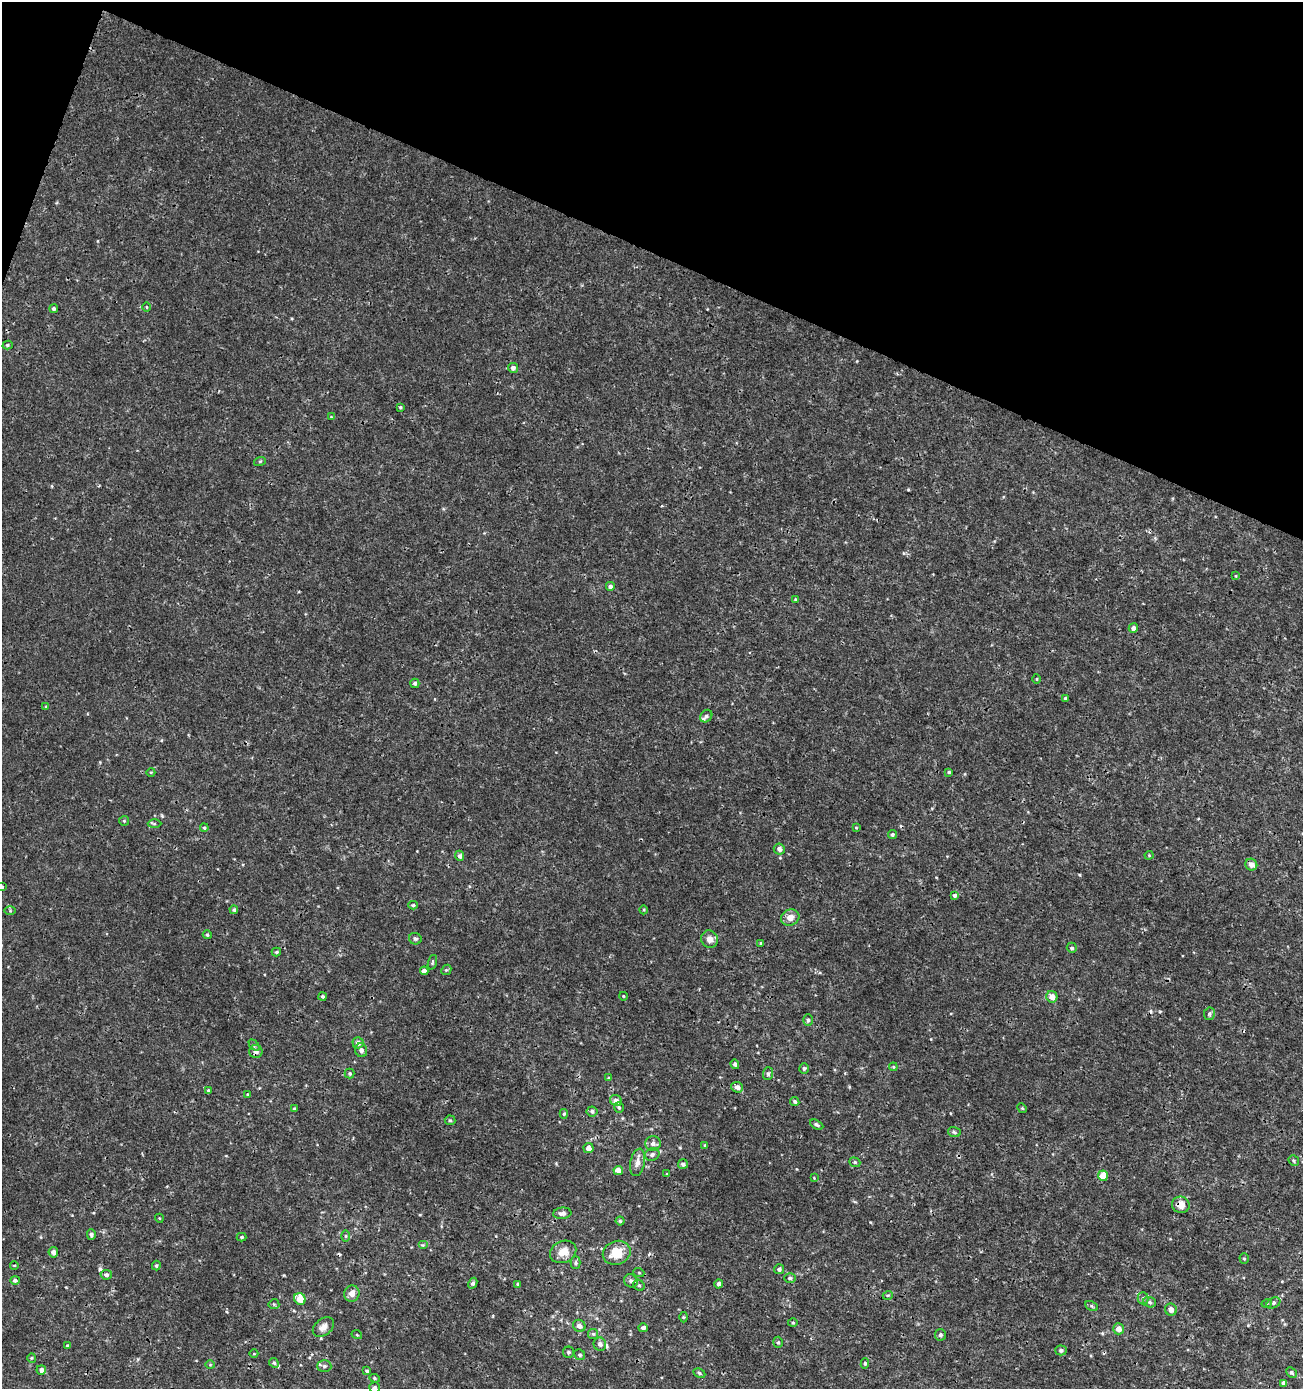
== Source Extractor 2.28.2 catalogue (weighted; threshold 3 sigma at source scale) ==
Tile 2 of 4 x 4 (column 2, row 1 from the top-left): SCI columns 1578-2878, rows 4163-5549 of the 5691 x 5559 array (HDU 1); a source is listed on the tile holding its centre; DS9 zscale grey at full resolution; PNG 1305 x 1391 px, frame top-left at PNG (2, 2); each listed source drawn as its Kron ellipse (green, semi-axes under 4 px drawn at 4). Shown black and unused: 19% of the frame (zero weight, under 3 of 4 exposures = <1% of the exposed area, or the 3 px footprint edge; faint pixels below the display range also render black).
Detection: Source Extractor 2.28.2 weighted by HDU 2 'WHT'; one run over the whole footprint, this tile lists its part. Background 0.00114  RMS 9.0e-04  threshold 0.00403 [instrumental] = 3 sigma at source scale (4.5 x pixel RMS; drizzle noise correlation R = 1.50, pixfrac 1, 0.0396/0.0396 arcsec/px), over >= 5 px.
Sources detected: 154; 4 cosmic-ray / hot-pixel residue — neither listed nor drawn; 4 inside a brighter listed object's ellipse — not listed separately; the other 146 listed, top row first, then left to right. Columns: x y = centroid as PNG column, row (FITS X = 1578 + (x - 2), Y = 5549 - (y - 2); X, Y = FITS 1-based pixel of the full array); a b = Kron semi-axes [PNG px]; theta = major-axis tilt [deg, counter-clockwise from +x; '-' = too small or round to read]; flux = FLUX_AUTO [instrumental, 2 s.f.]
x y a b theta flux
147 307 5 3 - 0.082
54 309 4 4 - 0.18
8 345 5 4 - 0.13
513 368 5 5 - 0.34
400 407 3 3 - 0.12
331 417 4 4 - 0.071
260 461 6 4 18 0.11
1236 576 4 3 - 0.071
610 586 5 5 - 0.27
795 599 4 4 - 0.086
1133 628 5 4 - 0.3
1037 679 5 3 - 0.078
415 683 5 4 - 0.21
1066 698 4 4 - 0.21
46 707 4 4 - 0.11
706 716 7 5 48 0.23
151 772 4 3 - 0.076
949 772 3 3 - 0.1
124 821 5 5 - 0.12
154 824 7 4 -1 0.13
204 828 4 3 - 0.12
856 828 4 4 - 0.08
892 835 4 4 - 0.16
779 849 6 5 - 0.34
1149 855 4 4 - 0.087
460 856 5 4 - 0.29
1251 865 6 5 - 0.5
2 887 4 4 - 0.1
955 896 4 4 - 0.37
413 905 5 3 - 0.13
234 910 4 4 - 0.18
644 910 4 3 - 0.084
10 911 5 3 - 0.088
790 918 9 8 - 0.74
207 935 4 4 - 0.11
415 939 6 5 - 0.17
709 939 9 8 - 0.6
761 943 3 3 - 0.093
1072 948 5 5 - 0.17
276 952 4 3 - 0.14
432 962 7 3 72 0.11
446 970 6 4 42 0.13
424 971 4 4 - 0.43
322 996 4 4 - 0.14
623 996 4 2 - 0.062
1052 997 6 5 - 0.68
1209 1014 6 5 - 0.22
808 1020 5 5 - 0.19
358 1043 5 5 - 0.38
254 1045 6 4 -45 0.13
361 1050 7 6 - 0.34
256 1051 7 6 - 0.38
735 1064 5 4 - 0.22
893 1067 4 4 - 0.09
804 1068 5 5 - 0.17
350 1074 5 5 - 0.14
768 1074 6 5 - 0.19
609 1078 4 3 - 0.11
737 1087 6 5 - 0.39
208 1090 4 4 - 0.12
248 1094 4 3 - 0.1
616 1101 6 5 - 0.55
795 1102 5 4 - 0.17
619 1107 5 5 - 0.17
1022 1108 5 4 - 0.094
295 1109 3 3 - 0.15
592 1111 5 5 - 0.21
564 1114 5 4 - 0.12
450 1120 5 5 - 0.13
817 1125 7 4 -28 0.19
954 1132 6 5 - 0.16
653 1144 8 7 - 0.35
705 1146 4 4 - 0.14
588 1148 5 5 - 0.52
652 1154 7 6 - 0.24
1294 1161 6 5 - 0.14
638 1162 14 7 78 0.6
855 1162 6 4 -22 0.14
683 1164 5 5 - 0.24
618 1170 5 4 - 0.82
667 1174 3 3 - 0.084
1103 1176 5 5 - 1.8
814 1178 3 3 - 0.064
1181 1205 9 8 - 0.9
562 1213 9 5 5 0.31
159 1218 4 3 - 0.069
620 1221 4 4 - 0.12
91 1234 5 4 - 0.28
346 1236 6 4 -90 0.11
241 1237 5 4 - 0.13
423 1245 5 4 - 0.1
53 1252 5 4 - 0.39
563 1252 13 10 25 1
617 1253 14 11 21 2
1244 1259 5 4 - 0.11
575 1263 6 5 - 0.18
14 1265 4 3 - 0.076
156 1266 5 4 - 0.13
779 1269 5 5 - 0.26
639 1273 5 3 - 0.098
106 1275 6 5 - 0.21
790 1278 6 5 - 0.16
15 1280 5 4 - 0.21
631 1281 7 6 - 0.24
473 1283 5 4 - 0.22
518 1284 3 3 - 0.16
719 1284 4 4 - 0.3
639 1285 6 5 - 0.14
352 1293 8 7 - 0.55
888 1295 5 3 - 0.095
1143 1298 6 5 - 0.19
300 1299 6 5 - 1.5
1150 1302 6 5 - 0.18
1267 1303 5 3 - 0.093
1274 1303 7 5 27 0.19
274 1304 5 5 - 0.12
1092 1306 7 4 -29 0.16
1171 1310 6 6 - 0.44
683 1317 5 3 - 0.084
793 1323 5 3 - 0.096
579 1326 6 6 - 0.45
323 1327 12 8 39 0.59
643 1328 4 4 - 0.27
1118 1329 5 5 - 0.73
593 1334 5 5 - 0.14
357 1335 5 3 - 0.079
940 1335 6 5 - 0.21
778 1342 5 4 - 0.14
600 1344 7 6 - 0.3
68 1346 3 3 - 0.14
1061 1350 5 5 - 0.24
568 1352 5 5 - 0.18
254 1354 4 3 - 0.068
580 1355 6 5 - 0.18
32 1358 5 4 - 0.1
274 1363 5 4 - 0.15
865 1363 5 4 - 0.13
210 1365 5 3 - 0.079
324 1366 7 6 - 0.25
41 1370 5 4 - 0.32
367 1371 4 3 - 0.16
1291 1372 6 4 -44 0.17
699 1373 6 4 -28 0.12
375 1378 5 4 - 0.11
1284 1383 4 4 - 0.38
375 1387 5 5 - 0.2
Overlapping masked pixels (flux is a lower limit): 2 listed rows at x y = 256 1051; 1181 1205
Isophote crosses this tile's border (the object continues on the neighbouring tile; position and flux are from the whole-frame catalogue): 2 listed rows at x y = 2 887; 375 1387